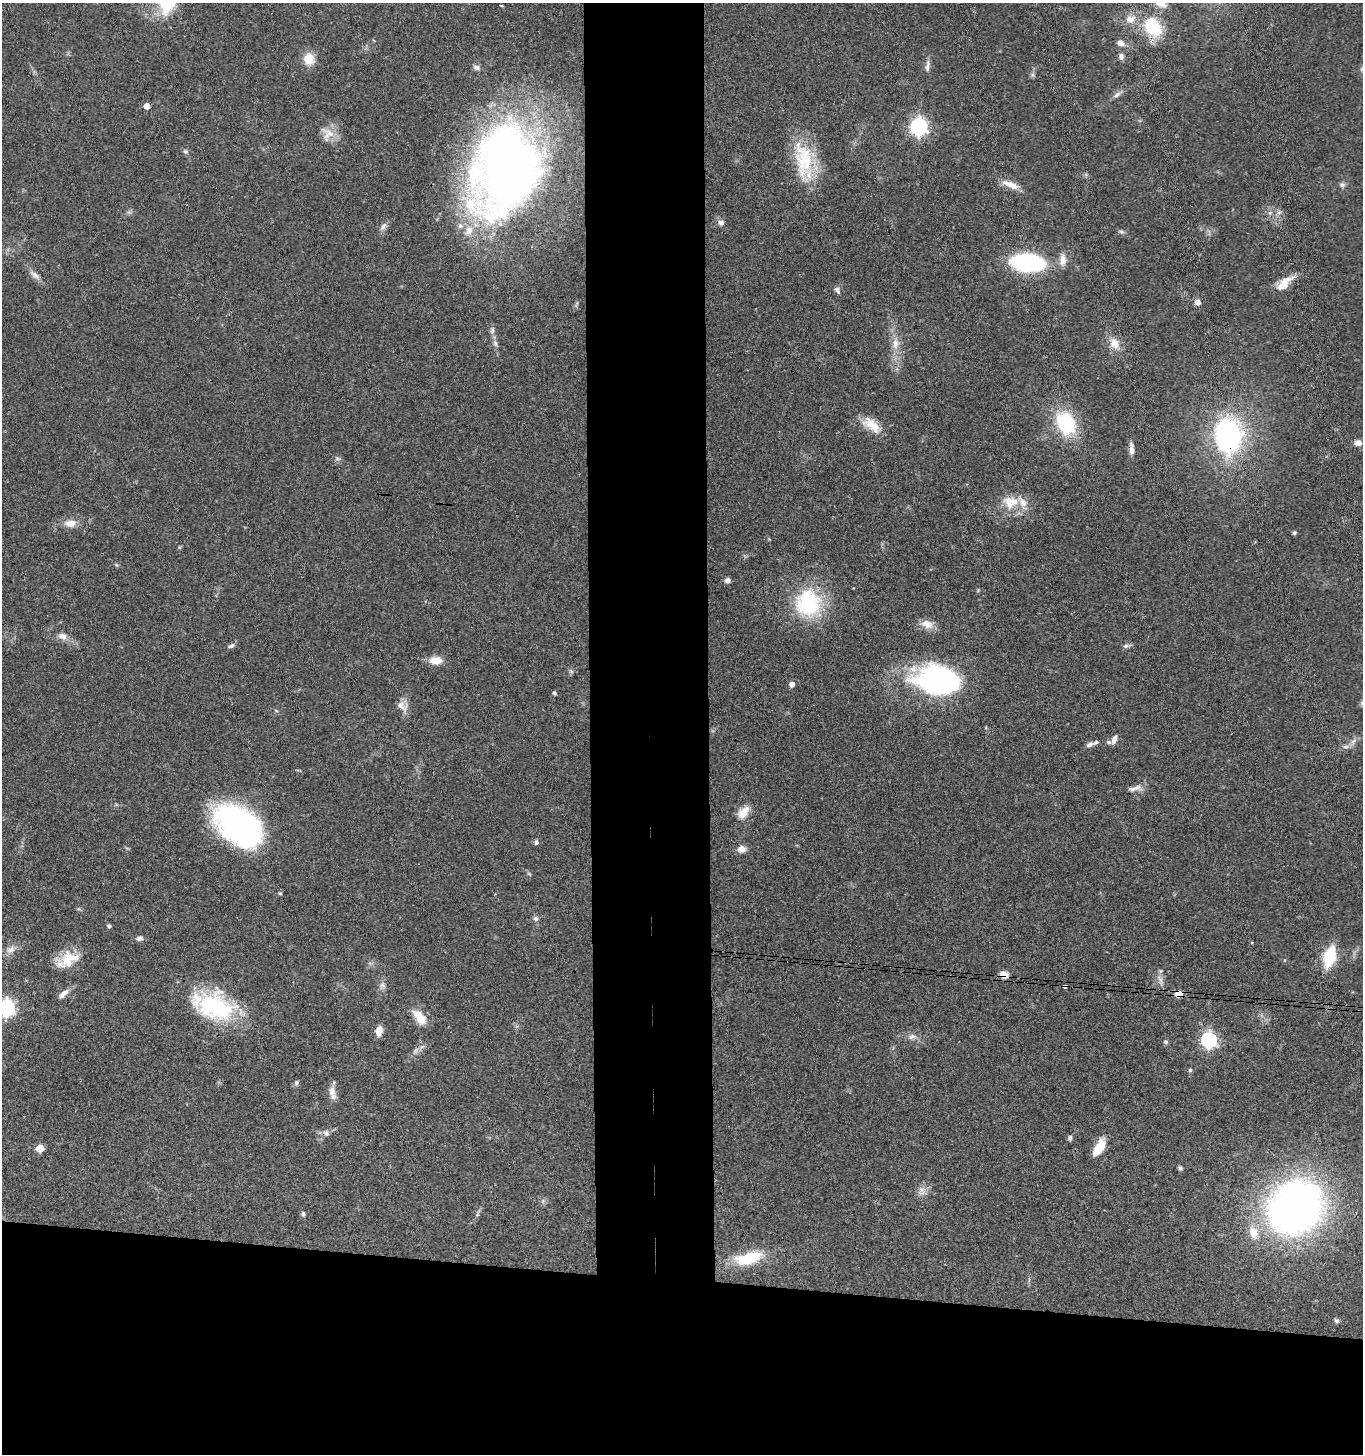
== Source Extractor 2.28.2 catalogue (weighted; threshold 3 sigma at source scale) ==
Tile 8 of 3 x 3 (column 2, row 3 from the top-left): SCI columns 1565-2925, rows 6-1457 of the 4443 x 4369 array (HDU 1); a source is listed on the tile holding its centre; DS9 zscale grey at full resolution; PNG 1365 x 1456 px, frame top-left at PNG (2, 3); no overlay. Shown black and unused: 20% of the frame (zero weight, under 3 of 4 exposures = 6% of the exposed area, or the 3 px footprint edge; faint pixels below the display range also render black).
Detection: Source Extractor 2.28.2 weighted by HDU 2 'WHT'; one run over the whole footprint, this tile lists its part. Background 0.0671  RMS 0.0053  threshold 0.024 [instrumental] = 3 sigma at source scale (4.5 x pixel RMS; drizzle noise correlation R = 1.50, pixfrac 1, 0.05/0.05 arcsec/px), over >= 5 px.
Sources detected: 108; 1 long thin detection or spike segment (spike, bleed or trail) — not listed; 8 inside a brighter listed object's ellipse — not listed separately; the other 99 listed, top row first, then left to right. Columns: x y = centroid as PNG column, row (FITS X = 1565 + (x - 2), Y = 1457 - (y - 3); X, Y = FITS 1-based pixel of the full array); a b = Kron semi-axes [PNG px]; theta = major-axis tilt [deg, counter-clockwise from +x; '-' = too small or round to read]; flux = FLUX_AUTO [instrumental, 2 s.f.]
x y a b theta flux
1160 3 16 9 -25 5.9
1130 19 14 11 22 5.8
1153 27 23 17 -58 27
1121 43 9 7 -20 3
1121 56 9 7 -89 1.9
309 59 13 11 -88 9.3
477 67 9 6 -17 1.8
1033 75 7 4 -71 0.99
1117 95 12 6 36 2.2
147 106 5 4 - 5.1
919 127 7 7 - 190
328 134 20 16 -45 7.5
185 151 7 6 - 1.2
804 161 56 23 -80 32
509 168 92 62 74 390
1011 185 25 8 -21 6.3
1342 185 8 6 24 1.5
1270 213 6 5 - 1.3
721 223 7 6 - 2.4
383 227 12 6 49 2.2
1121 232 8 5 -19 1.1
1063 260 17 9 87 4.5
1027 262 31 16 -3 73
35 275 14 6 -35 2.9
1284 283 25 10 41 7.8
837 290 11 6 -58 1.6
1198 302 7 7 - 2.7
492 330 11 5 73 1.5
495 343 11 6 -74 2
1114 343 15 12 -69 6.6
895 344 16 9 90 5.6
1066 423 23 17 -66 39
872 425 27 13 -37 10
1228 435 33 24 -87 100
1358 443 9 8 - 2.7
1131 449 17 6 -87 3
337 458 8 5 -17 1.2
1009 501 20 11 -9 7.7
70 523 15 10 4 5.3
1294 533 5 4 - 0.88
116 565 5 4 - 0.64
728 580 7 6 - 1.9
978 590 5 4 - 0.57
808 603 37 34 -85 42
927 624 18 10 -20 5.3
62 636 11 8 -20 3.7
231 646 10 6 27 1.5
1126 646 8 6 12 1.5
436 660 16 9 -1 6.3
937 680 45 27 -8 110
792 684 5 5 - 3.2
554 693 4 3 - 1
402 706 18 11 -43 4.5
1114 739 12 5 70 2.4
1353 741 12 5 48 2.3
1089 745 9 6 25 2.1
1136 788 17 7 5 3.4
743 812 17 10 50 6.7
238 825 54 34 -35 120
536 842 7 5 83 1.2
741 849 10 8 0 3.5
280 893 5 3 - 0.61
536 918 8 7 - 1.6
109 926 5 4 - 1.1
140 938 9 7 10 1.7
1252 942 4 3 - 0.42
10 950 12 9 28 3.5
1330 957 23 12 74 21
67 960 30 16 26 13
1004 975 7 6 - 5.7
1160 980 15 5 -71 2.7
382 985 8 6 -1 1.7
1065 986 4 3 - 5.2
63 994 16 7 42 3.5
1178 994 5 5 - 12
215 1007 47 33 -20 56
6 1008 7 7 - 190
419 1017 22 11 -50 8.4
379 1031 10 7 74 5.4
912 1037 10 8 15 2.6
1209 1040 7 6 - 160
1166 1042 7 5 -32 0.98
415 1051 10 5 55 1.7
1190 1070 5 4 - 0.94
297 1082 7 6 - 1.2
332 1091 15 9 -88 4.4
326 1133 9 6 -82 1.8
1070 1138 7 5 77 1.2
40 1148 5 5 - 13
1099 1148 18 8 59 11
1180 1168 6 5 - 1.1
921 1190 9 7 -46 2.8
543 1201 7 4 72 1
1296 1207 45 38 38 350
303 1214 7 5 84 1.1
478 1214 9 4 76 1.1
1254 1232 19 13 -74 8.8
748 1258 31 13 15 24
1337 1321 7 5 -42 1.2
Overlapping masked pixels (flux is a lower limit): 4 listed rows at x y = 1228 435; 1004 975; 1065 986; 1178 994
Isophote crosses this tile's border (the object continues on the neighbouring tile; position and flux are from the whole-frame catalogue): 2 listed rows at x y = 1160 3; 6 1008